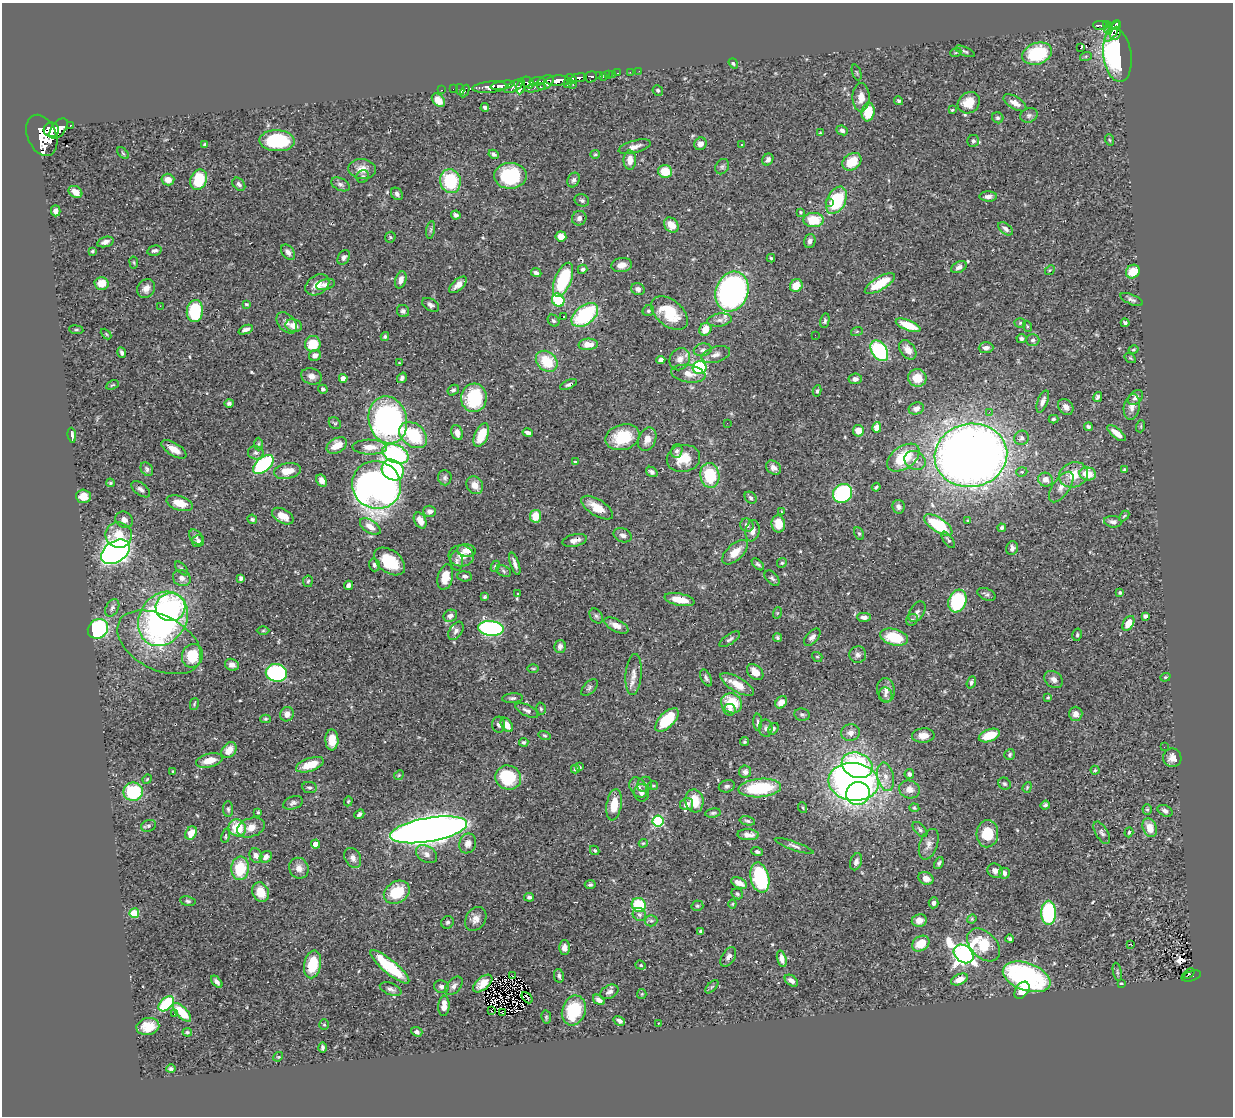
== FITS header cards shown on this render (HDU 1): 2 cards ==
NAXIS1  =                 1231
NAXIS2  =                 1114

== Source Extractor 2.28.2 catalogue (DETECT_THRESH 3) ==
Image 1231 x 1114 px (HDU 1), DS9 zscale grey, 1 PNG px = 1 image px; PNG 1235 x 1118 px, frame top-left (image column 1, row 1114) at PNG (2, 3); each listed source drawn as its Kron ellipse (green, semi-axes under 4 px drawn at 4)
Background 0.446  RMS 0.023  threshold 0.069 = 3 sigma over >= 5 px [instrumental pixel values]
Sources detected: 532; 2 with non-positive FLUX_AUTO (blend fragments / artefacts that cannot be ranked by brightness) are neither listed nor drawn; of the other 530, the 500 brightest by FLUX_AUTO listed and drawn (30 fainter detections omitted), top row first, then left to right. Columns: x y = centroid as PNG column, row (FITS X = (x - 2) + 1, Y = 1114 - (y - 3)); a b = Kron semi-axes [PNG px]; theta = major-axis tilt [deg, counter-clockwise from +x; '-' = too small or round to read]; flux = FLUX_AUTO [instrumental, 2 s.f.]
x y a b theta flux
1100 25 7 4 -6 130
1106 25 4 3 - 99
1116 25 5 3 - 230
1109 29 6 3 77 71
1112 31 12 4 56 250
1115 33 7 5 70 190
1081 48 4 3 - 42
965 51 10 4 -24 3.1
956 52 6 3 20 1.8
1037 54 15 10 19 96
1117 55 27 14 -82 280
1086 56 6 4 19 2.1
733 63 5 4 - 2.6
639 71 2 2 - 4.3
630 72 3 2 - 6
857 72 8 2 -69 1.6
618 73 3 2 - 10
609 74 4 3 - 27
613 74 2 2 - 5.3
599 76 3 3 - 76
591 77 6 5 - 160
603 77 3 2 - 16
579 78 8 4 6 480
571 79 6 3 -26 370
537 81 8 4 6 200
558 81 12 5 2 1200
545 82 9 6 33 600
528 83 6 5 - 320
567 84 4 2 - 64
502 85 12 4 10 770
573 85 3 2 - 18
514 86 11 4 31 340
521 86 8 4 82 310
490 87 17 5 5 1000
535 88 11 3 11 140
453 89 2 2 - 6.2
460 89 5 3 - 11
442 90 3 2 - 15
658 90 5 5 - 3
465 91 7 3 63 51
861 97 14 8 89 15
438 100 8 5 -48 16
899 101 5 4 - 2.1
969 103 12 10 38 26
1015 103 13 6 -31 12
485 107 4 3 - 3.8
952 110 3 3 - 1.6
868 112 9 6 82 50
1029 115 9 7 25 4.6
998 118 6 5 - 2.8
70 125 3 3 - 54
59 129 12 6 52 1400
51 130 8 7 - 1200
842 130 6 4 -25 3.8
820 133 4 3 - 1.7
42 135 21 14 -67 3300
1110 140 6 3 -69 1.7
277 141 18 10 -2 83
973 141 6 6 - 3.5
205 144 4 4 - 2.1
700 144 6 6 - 8.3
741 145 3 2 - 3.8
635 147 16 6 16 9.8
123 153 7 4 -46 2.3
494 154 5 4 - 3.8
595 154 5 4 - 1.8
768 159 6 5 - 5.7
630 160 9 6 89 15
852 162 10 8 37 35
722 167 8 6 57 4.1
362 169 14 10 -6 16
665 171 7 6 - 35
363 176 6 6 - 3.1
510 176 16 13 1 110
168 180 6 6 - 14
199 180 10 8 67 57
574 180 7 6 - 4.3
450 181 12 10 -76 82
239 184 7 5 -44 4.8
340 184 10 6 -26 5.2
75 192 7 5 -32 12
397 194 7 5 -52 5
988 196 9 5 0 5.7
582 200 7 6 - 3.7
836 200 14 9 63 110
829 202 2 2 - 3.1
56 211 5 4 - 7.5
801 212 4 3 - 2
456 215 5 4 - 4.3
579 218 7 7 - 5.7
814 220 10 7 0 42
671 225 8 6 -48 22
1005 229 8 5 -39 5.3
431 230 9 4 81 3.1
561 236 5 5 - 17
390 237 6 5 - 2.3
810 241 7 6 - 5.7
105 242 8 5 18 7
92 251 4 3 - 2.3
154 251 7 5 12 4.5
288 252 9 5 -51 6.8
344 257 8 5 61 5.2
771 258 4 4 - 1.9
134 262 6 3 -81 1.6
622 265 10 7 10 10
959 267 8 5 30 6.2
582 269 5 4 - 3
1050 270 5 4 - 2
1133 272 7 6 - 25
536 273 5 4 - 4
401 280 9 5 72 8.6
563 280 18 8 68 99
101 283 7 6 - 24
880 283 17 6 30 47
317 285 13 9 32 16
325 285 9 5 14 6
458 285 11 5 42 11
796 286 7 6 - 25
146 289 10 8 56 12
638 289 7 6 - 6
732 292 20 16 69 560
1132 299 12 5 -23 4.5
558 300 7 6 - 97
246 304 4 3 - 2
431 305 9 6 -31 5.4
160 306 2 2 - 10
195 311 11 8 84 93
403 311 6 6 - 4.3
648 311 6 5 - 2.7
669 313 21 13 -40 56
585 315 15 9 38 140
563 317 3 2 - 2.3
720 320 12 6 9 6.8
553 321 6 5 - 3.2
825 321 7 4 78 3.1
287 323 12 8 -48 7.8
1020 323 6 5 - 2.1
1125 323 4 3 - 3.4
908 325 13 5 -21 36
294 326 8 6 -10 15
1027 326 5 3 - 1.7
705 329 6 5 - 20
76 330 7 3 -7 2
246 330 7 4 21 5.3
857 331 6 3 19 1.8
106 334 6 4 -46 1.7
815 335 2 2 - 1.8
385 336 4 4 - 2.8
1021 338 5 4 - 3.7
1033 340 6 6 - 4
313 344 8 7 - 39
588 344 9 5 3 16
986 348 7 5 2 6.3
703 350 9 6 12 5
908 350 11 7 -52 13
1133 350 5 4 - 2.2
879 351 11 7 -56 150
122 353 5 3 - 4
315 355 6 5 - 7.8
716 355 15 8 18 9.4
1130 358 6 4 -34 2.1
680 359 12 9 59 10
661 360 4 4 - 7
547 361 12 9 -40 52
400 363 3 3 - 1.8
700 368 7 6 - 130
688 374 17 8 -9 14
312 376 10 8 -19 8.2
343 378 4 4 - 12
402 378 6 4 55 4.6
917 378 9 8 - 26
855 379 6 5 - 5.7
568 384 9 4 25 3.7
112 385 6 3 25 2
323 389 5 4 - 3.3
453 390 6 5 - 3.7
817 391 6 4 79 2.8
1098 397 5 4 - 3.5
1135 397 9 6 47 5.9
474 398 14 13 - 95
1043 401 11 5 69 7.1
229 403 5 4 - 3.5
1066 407 9 7 -51 7.8
1132 407 13 8 80 9.7
916 409 8 6 17 7
989 412 3 3 - 2.5
1053 419 5 4 - 2.4
388 420 24 19 -77 420
335 423 6 5 - 2.4
727 423 2 2 - 2.4
1141 426 6 4 72 1.6
877 427 5 4 - 15
1088 427 4 4 - 3.2
858 431 6 5 - 15
528 432 5 3 - 5.1
457 433 7 5 -69 9.1
1117 433 11 4 -39 13
72 435 7 3 -84 6
413 435 15 11 -40 82
481 435 12 6 66 37
623 437 17 12 14 56
1021 438 7 7 - 5.8
647 439 12 8 68 13
258 444 6 4 88 2.3
337 445 11 7 29 26
370 447 17 7 -1 18
174 449 14 6 -31 17
677 451 7 5 71 4
256 453 8 6 -9 4.6
395 454 14 9 -23 220
971 455 36 31 9 2000
683 458 17 13 11 35
903 458 18 11 36 60
915 460 11 9 -29 11
575 462 4 4 - 2.1
263 464 12 7 42 190
773 468 8 6 -41 6.6
147 469 7 5 -54 3.8
393 470 11 10 - 200
1125 470 4 3 - 2.6
287 471 14 7 11 23
652 472 6 4 -34 4.2
1022 472 6 4 19 2.2
1088 474 8 6 -7 30
710 475 12 9 -80 70
1074 475 15 12 20 31
445 478 8 6 -85 4.1
1045 480 7 7 - 12
321 481 6 5 - 10
110 483 4 3 - 2
376 485 25 23 -26 870
475 485 9 8 - 16
876 487 4 3 - 2.3
1061 487 17 8 55 13
141 489 11 6 -37 5.7
842 493 10 9 - 160
83 496 7 6 - 22
751 498 7 5 -45 3.5
180 503 13 7 -16 21
898 507 7 6 - 5.5
597 508 18 8 -32 26
430 511 6 5 - 7.3
781 512 3 2 - 1.5
283 516 12 7 -29 18
536 516 6 5 - 32
1124 516 6 3 44 1.8
252 519 5 4 - 2.9
124 520 9 7 -31 7.7
420 520 8 5 -62 15
968 520 4 3 - 1.7
1113 522 9 5 -8 5.6
778 524 8 6 -83 23
747 525 7 6 - 6.1
938 525 16 7 -33 94
370 527 12 6 -34 13
1002 528 4 4 - 3
752 531 10 7 80 10
859 533 6 4 -62 2.7
119 535 13 13 - 30
623 535 9 6 -23 6.1
196 537 8 6 -53 5.1
575 540 13 6 12 8.8
948 540 10 4 -54 3.3
198 541 6 6 - 4.5
1012 548 7 5 72 4.9
466 550 9 6 -6 12
115 552 16 10 33 880
735 552 16 8 42 21
461 556 13 10 -5 14
390 561 17 11 -38 52
457 561 9 6 -86 4.6
782 563 5 4 - 2.2
515 564 12 4 -71 7.2
758 564 7 3 -44 2.9
374 565 6 5 - 4.1
495 566 6 4 67 2.6
182 568 8 4 -48 3.1
503 571 8 5 -29 3.4
465 576 7 5 -6 4.4
445 577 13 7 77 25
182 578 9 8 - 8.4
241 578 4 4 - 4.2
772 578 9 5 -48 3.8
308 581 6 5 - 2.3
348 585 5 4 - 5.6
1120 593 3 3 - 2.1
518 594 3 2 - 3.9
986 594 10 5 -23 4
484 597 4 4 - 2.5
679 600 15 6 -11 29
957 601 11 8 70 120
170 607 15 14 - 84
112 608 9 6 60 4.8
917 612 11 7 60 6.7
777 613 6 3 71 1.5
450 616 7 6 - 8
596 616 8 5 -52 4
1145 616 4 4 - 5.4
864 617 7 4 0 6.1
163 619 28 23 59 510
912 620 6 5 - 3.2
1128 623 8 5 60 18
616 625 13 6 -27 12
491 628 13 7 -6 290
98 629 11 9 38 180
263 631 6 4 1 1.9
456 631 10 6 57 5.9
1077 635 6 4 77 2.7
812 637 10 6 46 5.9
894 637 14 8 -15 58
777 638 4 3 - 2.7
730 639 12 5 34 3.9
159 642 45 27 -28 120
560 646 6 5 - 6.7
858 655 8 8 - 5.9
192 656 12 10 69 52
817 657 5 4 - 2
232 665 7 5 -21 8.9
533 669 5 3 - 1.9
755 672 9 6 -43 17
276 673 11 9 -11 240
634 675 21 8 85 13
1165 677 5 4 - 1.9
706 678 9 5 -64 3.8
1054 679 10 7 -39 7.1
971 682 6 4 72 3.8
737 685 19 7 -30 21
589 688 10 5 47 3.9
886 690 12 9 -81 9.5
885 695 8 6 -73 5.5
1048 697 3 2 - 1.6
513 698 10 4 3 3.9
781 702 7 5 52 10
731 703 11 9 -32 48
194 704 6 3 75 2.1
541 709 6 4 -75 2.2
527 710 12 5 -27 5.7
730 710 6 6 - 4.5
287 714 7 6 - 9.7
1076 714 7 6 - 8
802 715 8 6 -10 3.7
265 719 5 4 - 2.2
667 720 15 7 45 63
758 722 8 4 -87 3.5
499 725 8 6 -86 5.5
507 725 8 5 -56 15
766 728 8 6 -86 4.6
773 729 6 4 59 3.7
850 733 9 8 - 8.8
545 735 6 4 -17 2.4
923 735 11 7 3 13
989 735 11 6 20 36
332 740 10 6 -89 22
524 742 5 4 - 3.2
745 742 4 4 - 2.4
1164 747 2 2 - 3
229 750 9 6 49 17
1010 754 6 5 - 2.7
1172 758 9 9 - 10
209 761 14 7 14 20
310 765 14 6 19 33
857 765 16 12 -23 200
579 767 4 3 - 2.7
575 769 4 3 - 2.3
1095 770 4 4 - 2.2
173 771 3 3 - 1.6
745 772 6 6 - 6.5
909 774 5 4 - 4.2
399 775 5 4 - 1.6
886 777 14 8 -77 14
508 778 13 12 - 88
147 779 5 4 - 1.8
854 782 25 19 -7 700
645 784 8 7 - 4.2
1004 784 6 5 - 3.1
653 786 5 4 - 1.8
727 786 8 6 16 4.1
309 787 7 5 -9 3.3
638 787 11 8 -55 9.1
1027 787 5 4 - 1.9
760 788 21 9 4 100
909 789 10 9 - 11
133 792 9 9 - 95
641 793 9 7 -83 6.8
858 793 12 11 - 180
348 801 5 4 - 1.8
694 801 11 9 -81 30
293 803 10 6 20 5
687 804 6 6 - 9.1
614 805 16 7 81 30
1045 805 5 4 - 3.3
803 808 5 3 - 1.7
914 808 5 4 - 2
228 809 8 5 -88 3.2
1147 810 5 4 - 2
1165 811 8 5 -29 4.8
258 812 4 4 - 1.8
713 813 8 4 8 3
359 814 5 3 - 3.9
658 821 5 5 - 150
747 821 8 4 -12 3
148 826 8 5 18 3.8
251 827 14 9 20 16
237 828 9 8 - 47
1150 828 9 6 -69 19
429 830 39 12 10 2600
920 830 9 5 -47 3.7
1129 832 5 4 - 2.4
191 833 7 5 58 24
1102 833 12 6 -59 5.4
987 834 13 11 86 45
748 835 10 5 -3 11
226 836 7 4 81 2.4
468 843 10 8 69 11
643 843 4 3 - 1.7
316 844 4 4 - 24
929 844 16 9 71 11
794 846 21 4 -19 6.2
595 850 5 4 - 2.7
757 852 6 4 -17 3.7
427 854 11 8 -32 9.2
256 856 7 6 - 7.9
266 857 6 5 - 7.7
353 858 10 8 -61 7.8
856 862 9 5 73 5.2
939 863 6 4 63 2.9
240 868 12 9 84 54
299 868 11 9 -60 11
995 871 8 7 - 8.1
1004 873 5 5 - 6.4
760 878 15 9 -76 130
926 878 8 6 -24 12
739 883 8 5 -26 13
590 885 5 4 - 3.7
261 892 10 8 -66 26
397 892 14 10 33 54
737 894 6 5 - 2.6
529 897 5 4 - 3.9
188 901 8 5 -9 3.2
934 903 5 5 - 5.6
732 904 4 4 - 1.6
639 905 7 7 - 66
697 906 6 5 - 2.8
134 913 5 4 - 55
1048 913 12 7 89 150
639 914 7 6 - 4.5
476 919 12 9 57 12
972 919 5 4 - 1.9
919 920 7 6 - 10
651 921 6 5 - 4
447 922 6 6 - 3.4
701 931 4 3 - 4.3
1010 939 4 3 - 2.4
921 944 9 7 34 33
1131 944 2 2 - 6.2
984 945 19 12 -45 58
564 947 7 5 90 6.3
964 954 11 8 -39 1100
728 957 11 6 58 6.7
782 959 8 4 -75 9.1
313 964 14 8 79 51
641 965 5 4 - 1.9
390 967 24 7 -40 90
1117 972 9 4 -77 2.4
1189 974 6 3 43 33
513 976 2 2 - 3.7
559 976 7 5 -79 3.6
1191 976 10 4 17 69
1027 977 25 13 -20 270
959 979 9 5 24 15
791 981 7 5 -35 7.1
217 982 7 4 -49 5.9
1121 983 3 3 - 2
483 984 11 6 40 13
441 986 7 6 - 5.3
454 986 10 6 48 6.3
712 987 8 3 45 2.2
391 989 11 5 -21 6.3
1022 990 9 6 56 24
609 992 10 6 27 6.6
642 994 5 4 - 1.6
527 998 6 2 -48 3
599 1000 6 4 -34 7.5
166 1004 9 5 43 82
444 1006 10 5 85 17
491 1010 3 2 - 2.8
574 1010 15 11 71 71
182 1012 12 5 -46 37
502 1012 4 2 - 1.9
174 1014 3 2 - 20
546 1017 6 5 - 2.4
619 1021 6 4 -30 4.3
659 1023 3 2 - 6.9
324 1025 5 4 - 2.1
148 1027 11 8 11 22
187 1032 5 4 - 2.8
417 1032 6 4 -21 3.8
323 1048 5 3 - 3.5
278 1057 5 4 - 1.7
171 1069 5 4 - 3.2
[30 fainter detections neither listed nor drawn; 2 non-positive-flux detections neither listed nor drawn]